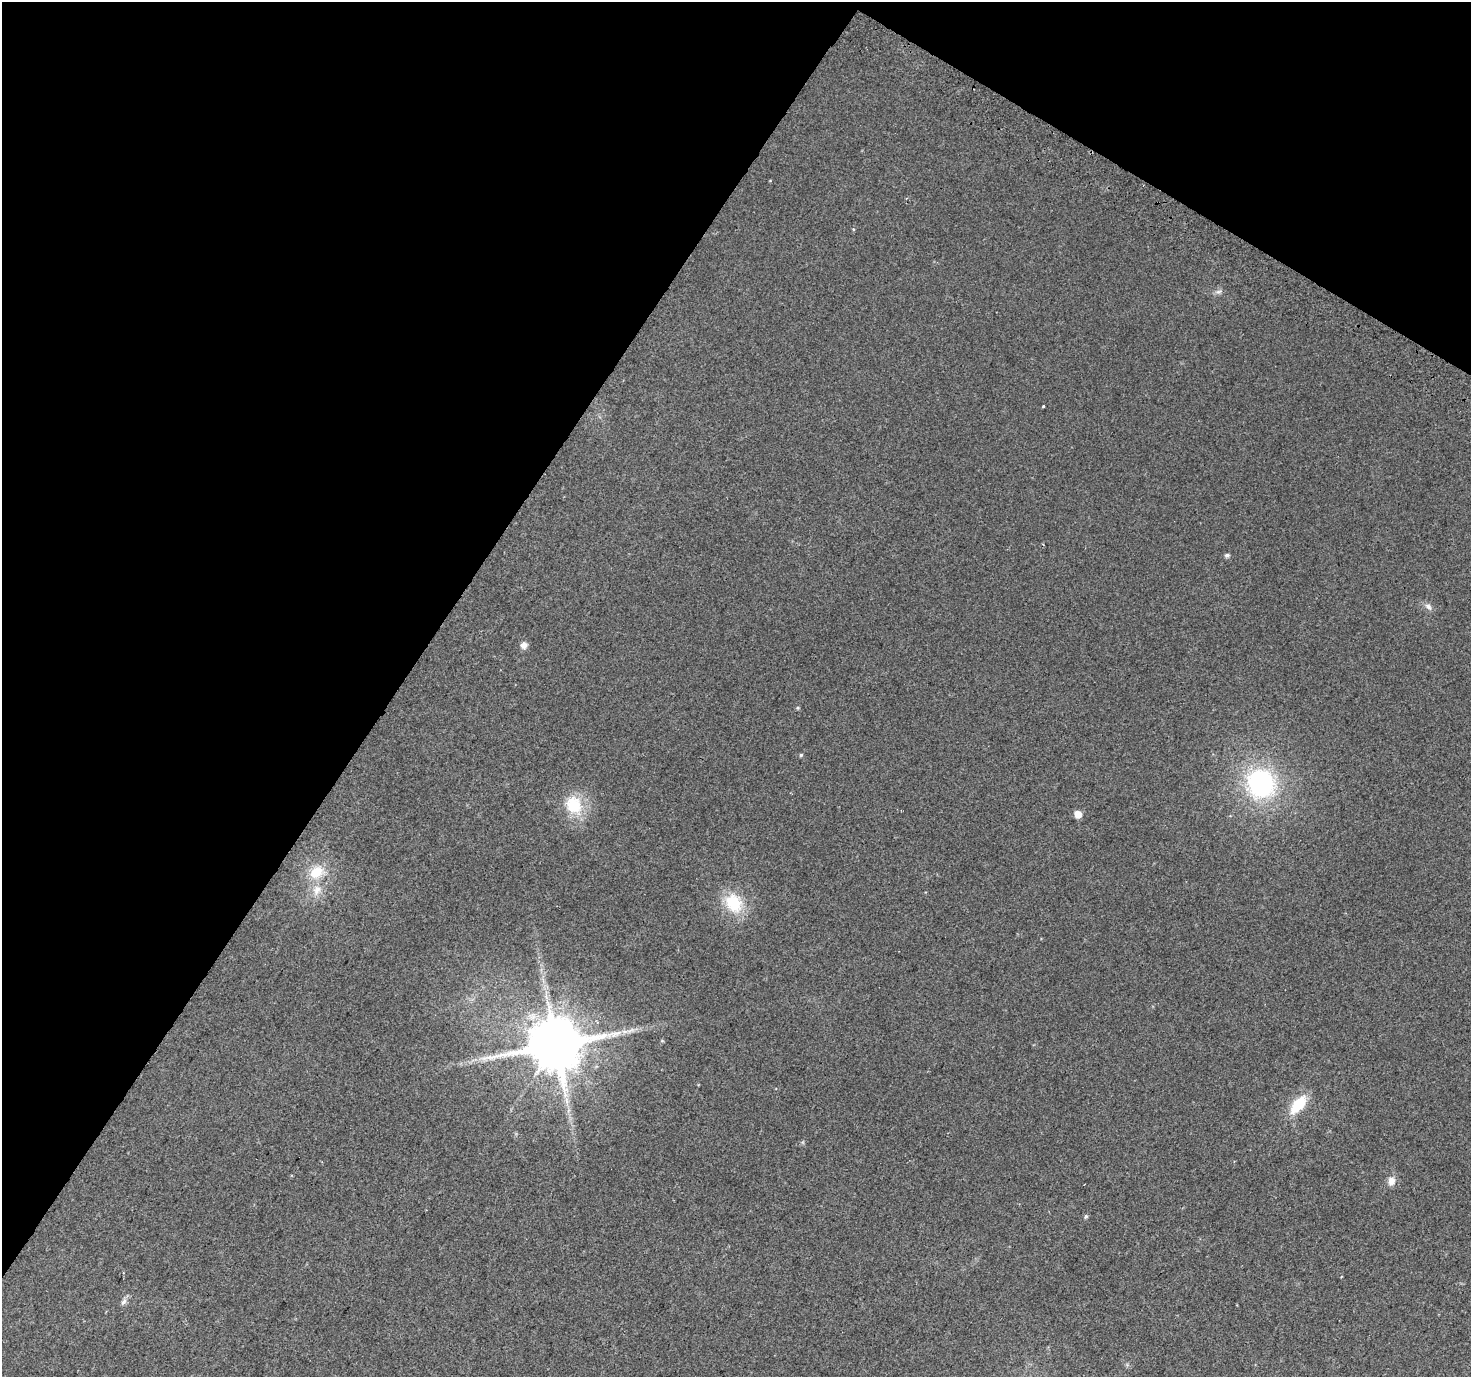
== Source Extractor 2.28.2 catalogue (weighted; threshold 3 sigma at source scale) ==
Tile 2 of 4 x 4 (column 2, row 1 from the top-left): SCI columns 1502-2970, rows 4423-5797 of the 5932 x 6025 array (HDU 1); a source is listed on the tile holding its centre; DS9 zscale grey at full resolution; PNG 1473 x 1379 px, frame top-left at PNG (2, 2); no overlay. Shown black and unused: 33% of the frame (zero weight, under 2 of 3 exposures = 2% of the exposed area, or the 3 px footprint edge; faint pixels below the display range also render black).
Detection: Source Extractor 2.28.2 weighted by HDU 2 'WHT'; one run over the whole footprint, this tile lists its part. Background 0.0371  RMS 0.011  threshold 0.048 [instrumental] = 3 sigma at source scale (4.5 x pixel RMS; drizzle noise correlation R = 1.50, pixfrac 1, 0.0396/0.0396 arcsec/px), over >= 5 px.
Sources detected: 21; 1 cosmic-ray / hot-pixel residue — not listed; the other 20 listed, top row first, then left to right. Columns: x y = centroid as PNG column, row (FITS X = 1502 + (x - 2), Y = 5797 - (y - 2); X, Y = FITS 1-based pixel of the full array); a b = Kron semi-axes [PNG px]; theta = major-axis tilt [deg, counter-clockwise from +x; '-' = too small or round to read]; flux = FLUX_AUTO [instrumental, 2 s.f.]
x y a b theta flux
1218 292 8 6 1 3.1
1043 406 3 3 - 4.4
1227 555 6 5 - 2.6
1428 607 11 7 -45 4.4
524 645 9 8 - 5.1
798 708 6 4 -71 1.2
801 755 5 5 - 1.4
1261 783 28 27 - 150
574 805 27 21 -59 38
1078 814 6 5 - 13
316 872 21 16 27 27
317 890 16 11 69 13
734 903 21 17 -58 43
631 1030 13 4 21 5
556 1044 15 14 - 7500
567 1100 10 4 -81 4.3
1298 1104 23 11 51 33
1391 1181 10 9 - 7.8
1086 1216 6 4 75 1.8
123 1302 10 6 56 4